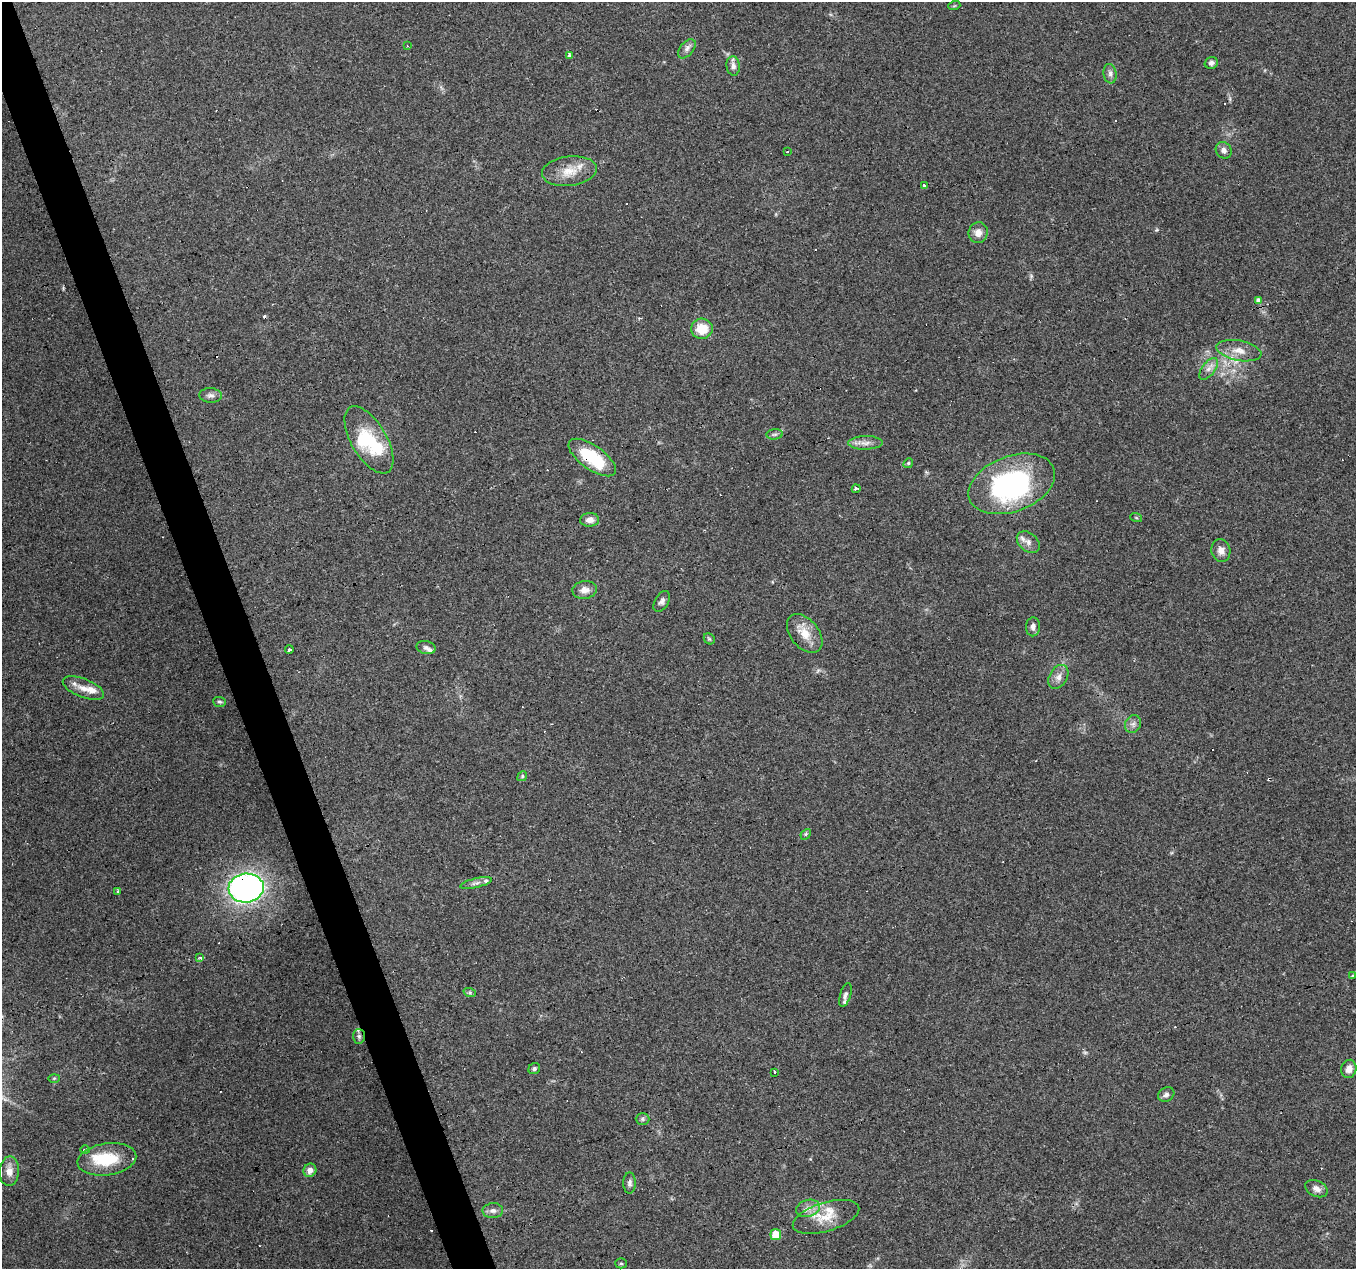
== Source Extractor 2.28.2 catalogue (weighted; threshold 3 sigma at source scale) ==
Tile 11 of 4 x 4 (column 3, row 3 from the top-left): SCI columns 2711-4064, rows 1386-2652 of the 5419 x 5248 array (HDU 1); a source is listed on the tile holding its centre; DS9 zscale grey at full resolution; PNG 1358 x 1271 px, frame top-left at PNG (2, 2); each listed source drawn as its Kron ellipse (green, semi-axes under 4 px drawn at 4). Shown black and unused: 3% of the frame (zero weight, under 3 of 4 exposures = <1% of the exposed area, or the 3 px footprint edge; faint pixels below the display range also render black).
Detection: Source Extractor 2.28.2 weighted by HDU 2 'WHT'; one run over the whole footprint, this tile lists its part. Background 0.101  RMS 0.0064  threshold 0.0288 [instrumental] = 3 sigma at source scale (4.5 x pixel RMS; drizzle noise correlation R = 1.50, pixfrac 1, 0.0396/0.0396 arcsec/px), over >= 5 px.
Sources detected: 93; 3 inside a brighter object's white glare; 16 cosmic-ray / hot-pixel residue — neither listed nor drawn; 8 inside a brighter listed object's ellipse — not listed separately; the other 66 listed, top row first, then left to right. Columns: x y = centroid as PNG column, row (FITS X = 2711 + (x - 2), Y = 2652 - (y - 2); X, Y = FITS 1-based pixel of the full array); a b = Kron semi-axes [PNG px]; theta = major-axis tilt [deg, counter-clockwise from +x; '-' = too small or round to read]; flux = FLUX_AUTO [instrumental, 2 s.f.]
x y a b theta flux
954 6 6 4 18 0.74
407 46 2 2 - 0.66
687 49 11 6 50 2.7
569 56 4 4 - 6.4
1211 63 7 6 - 2.2
733 66 9 6 -83 2.9
1110 74 10 6 -81 2.5
1224 150 9 7 -53 2.6
787 152 3 3 - 1.4
569 171 27 14 7 13
925 185 3 3 - 22
978 233 10 9 - 4.9
1258 300 3 3 - 7.8
702 329 11 10 - 14
1239 351 23 10 -11 8.2
1209 369 13 6 52 3.7
211 395 11 7 -2 2.6
775 434 8 5 6 1.4
369 440 37 17 -60 30
865 443 17 6 1 4.1
592 457 28 12 -35 33
908 463 5 4 - 0.88
1012 484 45 27 20 110
856 489 4 3 - 3.8
1136 517 6 3 -20 0.79
590 520 9 7 3 3.7
1028 542 13 9 -41 3.7
1221 551 11 9 -78 4.2
585 590 12 9 7 4.8
662 601 11 7 59 2.3
1033 627 9 7 87 2.7
805 633 22 14 -50 11
709 639 6 5 - 0.87
426 648 9 6 -13 2.1
289 650 4 3 - 2.1
1058 677 13 8 59 4
83 688 22 9 -21 7.3
219 702 6 5 - 1.1
1133 724 9 7 62 2.6
522 776 5 4 - 0.78
806 834 6 4 48 0.95
476 883 16 4 13 2.6
246 888 18 14 6 220
117 892 3 3 - 2.1
200 958 4 3 - 1.7
1352 975 3 2 - 0.48
470 993 6 4 -19 0.99
845 995 12 5 73 2.1
359 1036 7 6 - 1.7
534 1069 6 5 - 1.4
1349 1069 9 7 74 4.6
774 1073 3 3 - 2.1
54 1078 6 4 2 0.87
1166 1095 8 7 - 2.3
642 1119 7 6 - 1.4
85 1150 4 3 - 7.1
107 1159 30 16 9 26
310 1170 7 6 - 3.9
9 1171 15 9 86 5.6
630 1183 10 6 89 2.2
1316 1189 12 7 -26 3.7
808 1208 12 8 16 4.7
493 1211 10 7 2 2.9
826 1217 34 14 17 15
776 1235 5 5 - 11
621 1263 5 5 - 0.96
Overlapping masked pixels (flux is a lower limit): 3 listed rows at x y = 592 457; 246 888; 359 1036